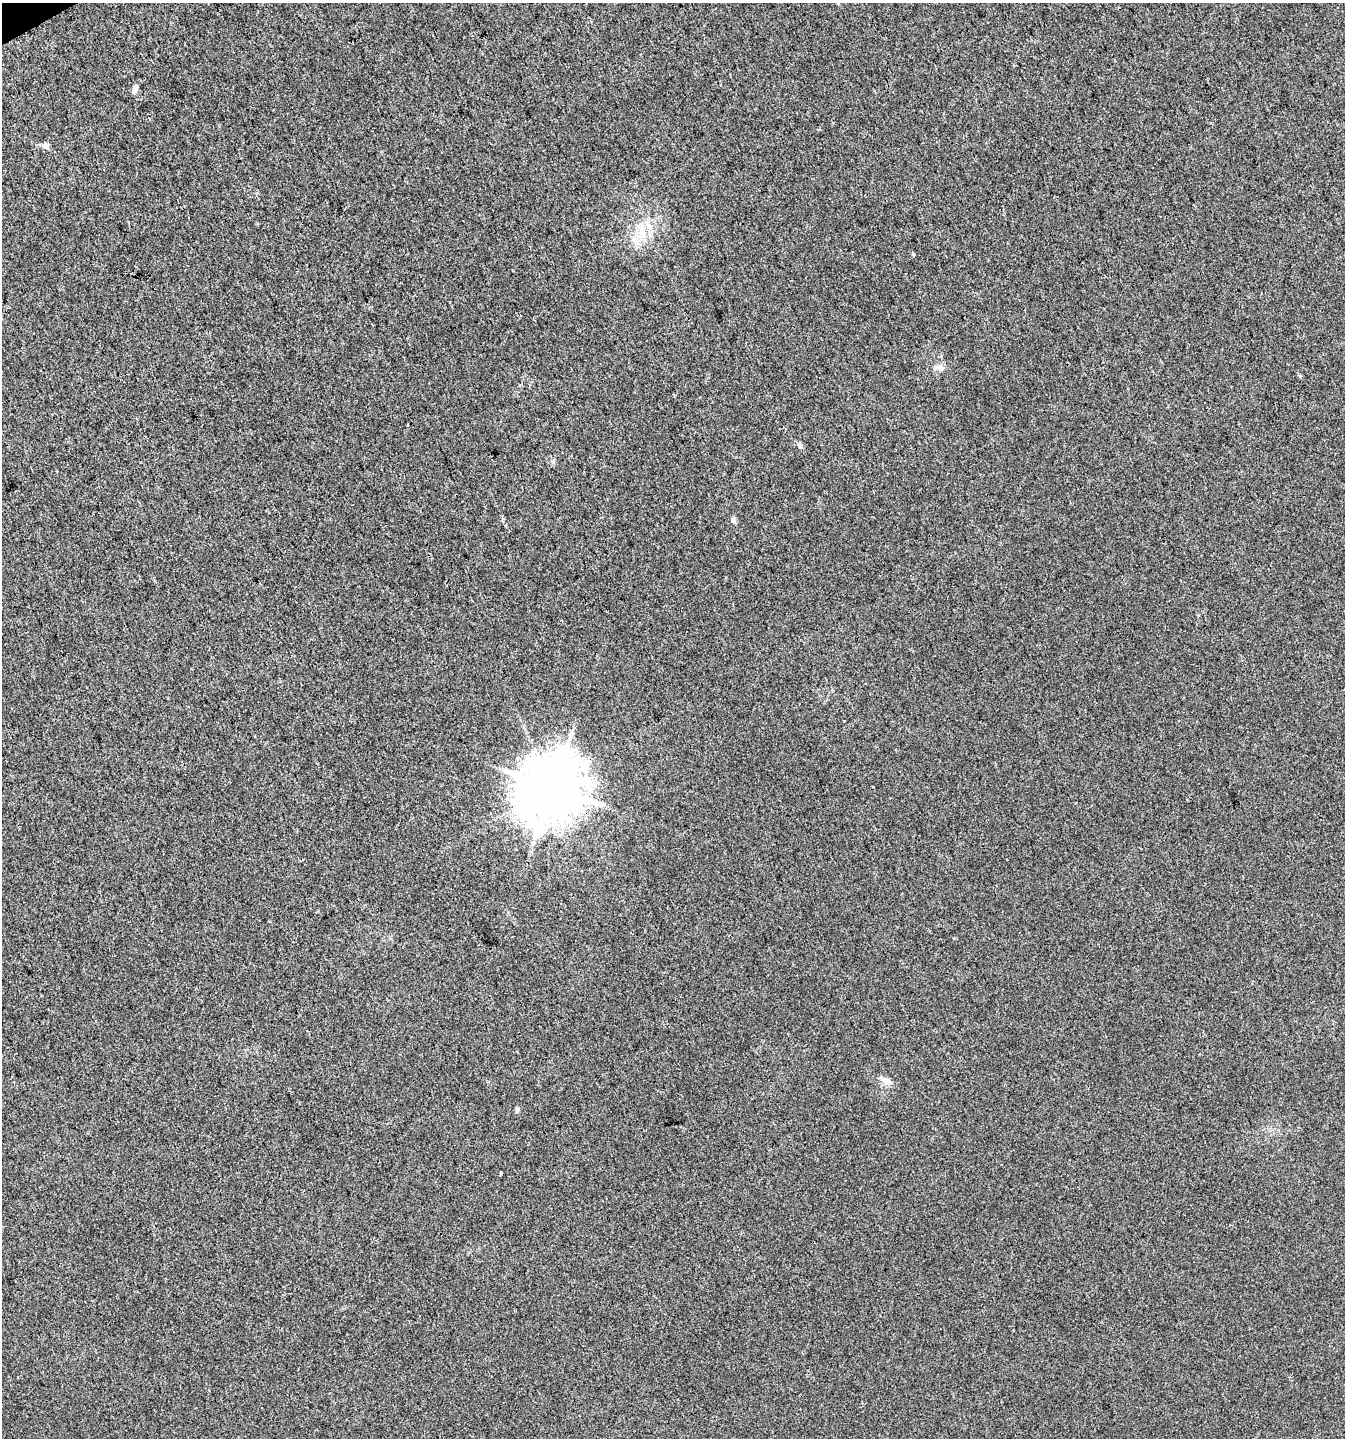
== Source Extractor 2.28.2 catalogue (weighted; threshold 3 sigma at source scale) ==
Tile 11 of 4 x 4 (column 3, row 3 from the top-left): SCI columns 2784-4126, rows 1440-2875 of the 5627 x 5748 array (HDU 1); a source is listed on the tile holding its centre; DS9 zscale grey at full resolution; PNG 1347 x 1440 px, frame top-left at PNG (2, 3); no overlay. Shown black and unused: <1% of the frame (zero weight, under 3 of 4 exposures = <1% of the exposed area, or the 3 px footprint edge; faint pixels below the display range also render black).
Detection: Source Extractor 2.28.2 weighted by HDU 2 'WHT'; one run over the whole footprint, this tile lists its part. Background 0.00553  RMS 0.0034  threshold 0.0153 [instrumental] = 3 sigma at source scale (4.5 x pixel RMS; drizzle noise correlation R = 1.50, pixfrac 1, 0.0396/0.0396 arcsec/px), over >= 5 px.
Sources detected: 14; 1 inside a brighter listed object's ellipse — not listed separately; the other 13 listed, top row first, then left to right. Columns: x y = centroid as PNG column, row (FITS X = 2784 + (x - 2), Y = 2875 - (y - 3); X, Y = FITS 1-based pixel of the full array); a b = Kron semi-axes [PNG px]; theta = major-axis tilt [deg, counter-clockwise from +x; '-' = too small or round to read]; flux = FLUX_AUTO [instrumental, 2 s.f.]
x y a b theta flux
135 89 12 6 68 1.4
45 146 10 7 -9 1.2
643 234 13 9 85 4.3
913 254 4 4 - 0.38
939 367 17 6 -10 1.7
1300 376 5 5 - 0.36
408 425 3 2 - 0.32
800 445 7 5 -21 0.79
733 520 5 4 - 1.9
552 788 18 16 59 2100
886 1081 18 8 -23 2.4
517 1109 6 4 -45 0.5
501 1173 4 3 - 0.3
Overlapping masked pixels (flux is a lower limit): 1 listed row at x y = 552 788